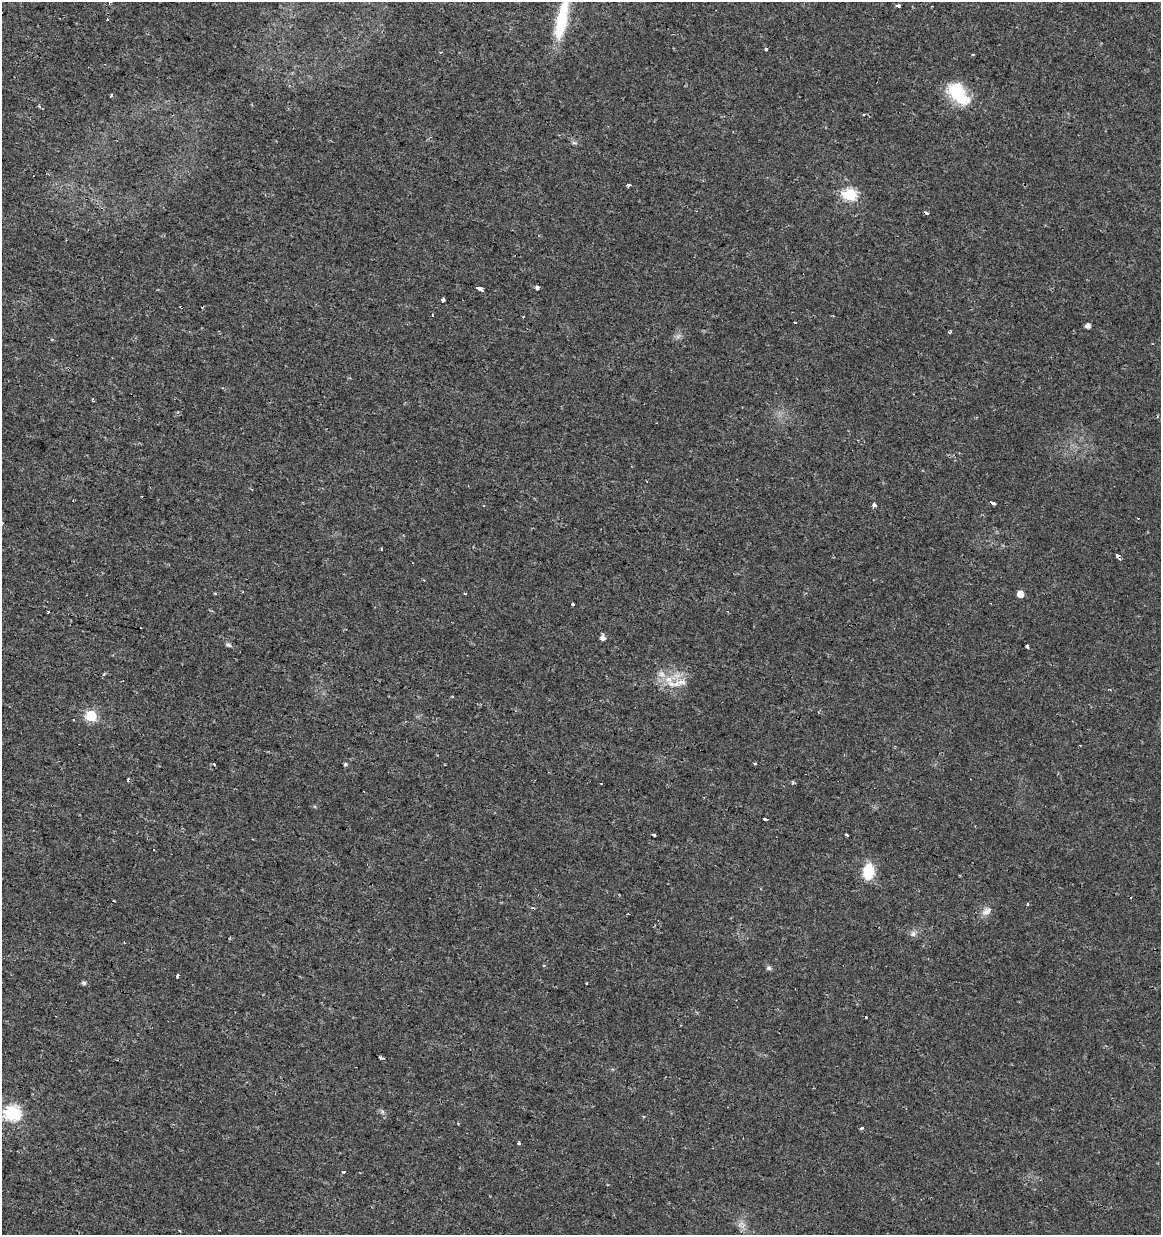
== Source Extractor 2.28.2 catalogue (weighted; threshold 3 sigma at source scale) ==
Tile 11 of 4 x 4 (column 3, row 3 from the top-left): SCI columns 2604-3762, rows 1234-2466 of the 5145 x 4941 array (HDU 1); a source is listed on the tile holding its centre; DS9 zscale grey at full resolution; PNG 1163 x 1237 px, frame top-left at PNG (2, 2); no overlay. Shown black and unused: <1% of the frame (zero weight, under 2 of 3 exposures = <1% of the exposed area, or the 3 px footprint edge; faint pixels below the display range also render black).
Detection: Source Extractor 2.28.2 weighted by HDU 2 'WHT'; one run over the whole footprint, this tile lists its part. Background 0.0131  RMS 0.003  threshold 0.0136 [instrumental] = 3 sigma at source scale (4.5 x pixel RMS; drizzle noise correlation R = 1.50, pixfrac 1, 0.0396/0.0396 arcsec/px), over >= 5 px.
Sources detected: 77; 17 cosmic-ray / hot-pixel residue — not listed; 3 inside a brighter listed object's ellipse — not listed separately; the other 57 listed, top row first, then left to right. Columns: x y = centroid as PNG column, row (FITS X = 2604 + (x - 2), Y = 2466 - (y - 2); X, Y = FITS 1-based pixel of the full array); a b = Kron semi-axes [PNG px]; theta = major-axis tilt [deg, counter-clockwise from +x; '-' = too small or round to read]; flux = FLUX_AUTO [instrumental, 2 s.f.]
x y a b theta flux
110 2 3 3 - 0.41
898 6 4 3 - 8.8
107 20 3 2 - 0.38
561 20 48 15 79 14
766 49 3 3 - 3
440 52 4 3 - 0.31
958 94 30 16 -51 13
111 95 4 3 - 1
40 107 5 3 - 0.45
864 115 3 2 - 0.67
574 143 7 4 -18 0.5
629 185 3 3 - 3.4
850 195 6 6 - 35
926 213 5 3 - 3.1
538 287 4 3 - 2.2
479 288 7 3 -16 7.2
443 299 4 3 - 4.4
181 307 4 2 - 0.75
1088 326 4 4 - 1.5
949 332 3 3 - 3.9
992 503 6 3 -22 3.8
874 505 3 3 - 1.3
2 522 3 3 - 3.1
1118 557 5 3 - 2.3
465 594 3 3 - 0.65
1020 594 5 5 - 2.6
573 604 3 3 - 1.4
48 612 3 3 - 1.4
603 638 6 5 - 1.3
229 645 7 5 -29 0.66
1027 646 4 3 - 1
669 679 10 9 - 2.9
682 682 13 7 0 2
452 697 3 3 - 0.41
91 716 6 6 - 23
73 720 3 3 - 0.79
755 763 3 3 - 1.2
345 764 5 4 - 0.45
602 783 3 3 - 1.3
792 783 5 3 - 0.36
765 819 4 3 - 5
654 835 3 3 - 1.2
846 835 4 3 - 1.9
868 872 16 11 83 8.5
1027 905 3 3 - 1.4
987 911 16 8 33 1.9
913 934 8 7 - 1
769 968 7 5 -15 0.63
177 976 5 2 - 0.39
84 983 5 5 - 0.68
586 983 2 2 - 0.32
381 1057 3 3 - 2.7
12 1113 7 7 - 57
643 1116 4 3 - 0.53
862 1128 4 3 - 0.5
519 1143 3 3 - 1.3
344 1172 3 3 - 1.9
Overlapping masked pixels (flux is a lower limit): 4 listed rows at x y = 926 213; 181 307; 992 503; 1118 557
Isophote crosses this tile's border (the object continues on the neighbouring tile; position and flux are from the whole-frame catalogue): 2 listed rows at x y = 110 2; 2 522